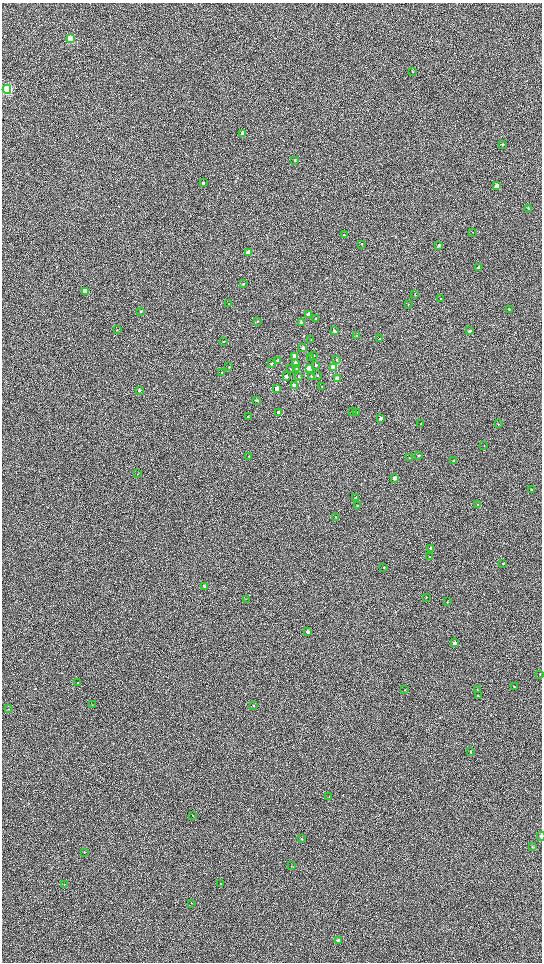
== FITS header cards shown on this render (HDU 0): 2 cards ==
NAXIS1  =                 1080 / length of data axis 1
NAXIS2  =                 1920 / length of data axis 2

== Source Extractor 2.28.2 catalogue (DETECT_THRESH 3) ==
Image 1080 x 1920 px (HDU 0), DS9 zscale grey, zoomed out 1/2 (1 PNG px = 2 x 2 image px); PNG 544 x 964 px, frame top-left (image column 1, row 1919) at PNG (2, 3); each listed source drawn as its Kron ellipse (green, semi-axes under 4 px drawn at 4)
Background 603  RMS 57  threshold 171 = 3 sigma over >= 5 px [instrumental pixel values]
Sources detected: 110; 1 cannot appear on this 1/2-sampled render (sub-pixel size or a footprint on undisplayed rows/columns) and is neither listed nor drawn; the other 109 listed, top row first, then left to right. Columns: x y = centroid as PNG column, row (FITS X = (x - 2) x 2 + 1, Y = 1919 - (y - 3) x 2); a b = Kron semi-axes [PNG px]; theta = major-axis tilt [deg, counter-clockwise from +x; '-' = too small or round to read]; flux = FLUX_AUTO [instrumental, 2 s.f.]
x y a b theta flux
70 38 4 3 - 9.3e+05
412 71 3 2 - 5.3e+03
7 89 4 4 - 2.3e+06
242 133 3 3 - 9.8e+04
503 144 2 2 - 5.7e+03
295 160 3 2 - 9.1e+03
203 183 3 2 - 1.7e+04
497 186 3 3 - 2.1e+05
528 208 2 2 - 1.2e+04
472 232 2 1 - 3.8e+03
344 235 2 2 - 4.7e+03
361 244 2 2 - 4.1e+03
439 245 3 3 - 2.4e+04
248 253 3 3 - 2.3e+05
479 268 3 3 - 1.2e+05
243 284 3 2 - 7.9e+03
85 291 4 3 - 2.4e+05
415 295 3 2 - 4.9e+03
441 299 2 2 - 3.7e+03
228 304 3 2 - 6.5e+03
408 305 3 2 - 3.2e+03
509 309 2 2 - 5.2e+03
141 312 3 3 - 1.2e+04
309 314 3 3 - 6.8e+04
316 319 3 2 - 1.1e+04
258 321 3 3 - 6.9e+03
301 323 3 3 - 1.5e+04
117 330 3 2 - 4.5e+03
334 331 3 3 - 3.1e+04
470 331 2 2 - 3.0e+04
356 335 3 2 - 7.0e+03
379 339 3 2 - 8.9e+03
311 340 3 2 - 6.5e+03
223 342 2 2 - 7.3e+03
303 348 4 3 - 3.8e+04
313 355 3 3 - 1.4e+04
295 357 3 3 - 2.1e+05
310 357 3 3 - 1.4e+04
337 359 2 2 - 9.4e+03
278 360 2 2 - 1.0e+04
295 363 3 3 - 6.0e+04
271 364 3 2 - 1.0e+04
316 365 3 3 - 1.3e+04
229 367 3 2 - 8.6e+03
333 367 3 3 - 5.1e+05
297 368 3 3 - 2.9e+04
290 369 3 2 - 4.6e+03
309 369 3 3 - 3.1e+05
222 372 3 3 - 6.7e+03
317 375 3 2 - 1.2e+04
312 376 3 3 - 1.8e+04
286 377 3 2 - 4.1e+04
299 377 2 2 - 7.5e+03
337 378 3 3 - 2.0e+05
294 386 3 3 - 1.6e+05
322 386 2 2 - 5.2e+03
277 388 3 3 - 8.0e+04
139 390 3 3 - 1.7e+04
257 400 3 3 - 1.1e+04
352 412 3 3 - 9.5e+03
279 413 3 3 - 5.4e+04
356 413 3 3 - 9.3e+03
248 417 3 2 - 1.1e+04
381 418 3 2 - 7.4e+04
421 423 3 2 - 4.7e+03
498 424 3 2 - 5.7e+03
484 446 2 1 - 3.3e+03
249 456 3 2 - 4.4e+03
418 456 3 2 - 8.3e+03
410 458 3 2 - 6.5e+03
454 461 3 2 - 5.2e+03
137 474 2 2 - 3.2e+03
394 478 3 2 - 1.1e+05
531 489 3 3 - 7.5e+03
356 498 3 3 - 1.8e+04
478 505 2 2 - 3.0e+04
357 506 3 2 - 5.3e+03
336 517 2 2 - 7.4e+03
431 548 2 2 - 2.8e+04
429 557 3 3 - 7.3e+03
503 563 2 2 - 7.7e+03
384 567 2 2 - 5.5e+03
204 586 2 2 - 1.5e+04
426 597 2 2 - 4.9e+03
246 599 2 2 - 3.1e+03
447 602 2 2 - 9.1e+03
308 632 2 2 - 3.1e+04
455 643 2 2 - 5.5e+04
540 674 3 2 - 4.7e+03
78 683 3 2 - 1.0e+04
514 687 3 2 - 6.2e+03
477 689 2 1 - 3.5e+03
405 690 3 2 - 5.0e+03
478 696 3 2 - 1.1e+04
92 705 3 2 - 4.3e+03
253 706 3 2 - 7.1e+03
8 709 2 2 - 5.1e+03
471 752 3 2 - 5.8e+03
329 797 2 2 - 5.0e+03
193 815 3 2 - 4.2e+03
541 836 4 2 - 2.3e+04
302 839 3 2 - 4.6e+03
532 847 3 2 - 5.3e+03
84 852 2 1 - 3.1e+03
291 866 3 2 - 3.9e+03
64 884 3 2 - 5.9e+03
221 884 2 2 - 4.8e+03
191 903 2 2 - 4.4e+03
338 940 3 3 - 2.0e+04
At the frame edge (FLAGS 8, measured only in part): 1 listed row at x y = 541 836
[1 sub-pixel or undisplayed-footprint detection neither listed nor drawn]